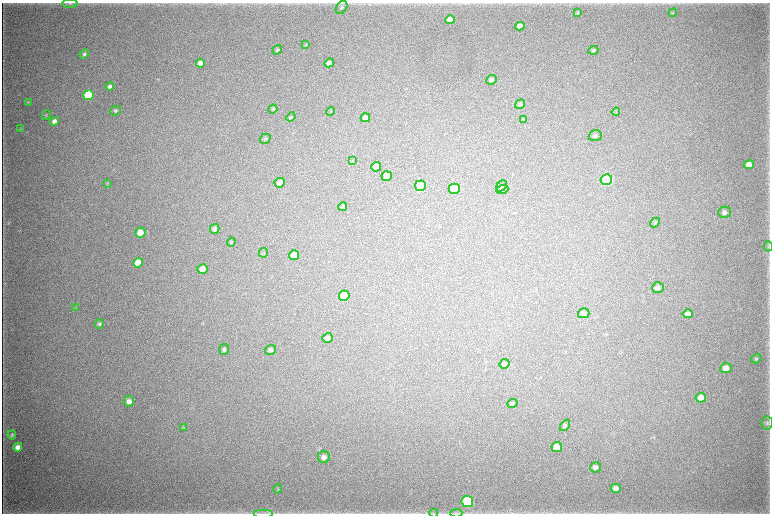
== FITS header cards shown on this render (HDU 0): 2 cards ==
NAXIS1  =                 1536 / length of data axis 1
NAXIS2  =                 1023 / length of data axis 2

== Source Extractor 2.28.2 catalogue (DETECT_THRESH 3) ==
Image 1536 x 1023 px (HDU 0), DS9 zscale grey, zoomed out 1/2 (1 PNG px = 2 x 2 image px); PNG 772 x 516 px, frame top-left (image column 1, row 1022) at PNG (2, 3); each listed source drawn as its Kron ellipse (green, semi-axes under 4 px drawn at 4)
Background 5810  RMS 44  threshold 133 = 3 sigma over >= 5 px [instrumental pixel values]
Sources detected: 84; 4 cannot appear on this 1/2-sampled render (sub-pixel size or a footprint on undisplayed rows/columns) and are neither listed nor drawn; the other 80 listed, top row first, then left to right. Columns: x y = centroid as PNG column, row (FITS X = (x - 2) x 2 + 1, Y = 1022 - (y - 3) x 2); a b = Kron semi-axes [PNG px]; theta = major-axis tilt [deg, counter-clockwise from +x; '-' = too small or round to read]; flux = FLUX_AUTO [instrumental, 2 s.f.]
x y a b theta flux
70 3 7 3 1 1.6e+04
342 7 7 5 55 1.9e+04
577 13 4 3 - 5.9e+03
673 13 4 3 - 7.0e+03
450 20 5 4 - 1.3e+05
520 26 5 4 - 5.0e+04
306 44 4 3 - 6.5e+03
277 50 5 3 - 1.5e+04
593 50 5 4 - 1.2e+04
84 54 5 4 - 1.9e+04
200 63 4 4 - 6.1e+04
329 63 5 4 - 4.5e+04
491 80 5 4 - 2.3e+04
110 86 4 4 - 3.2e+04
89 95 5 5 - 8.9e+05
28 102 4 2 - 5.3e+03
520 104 5 4 - 1.6e+04
273 109 5 4 - 9.7e+03
115 111 5 4 - 1.5e+04
331 111 5 2 - 4.2e+03
616 112 4 1 - 4.5e+03
46 115 5 3 - 6.8e+03
291 117 5 4 - 1.1e+04
365 118 5 4 - 2.9e+04
523 120 4 4 - 8.8e+03
54 121 4 4 - 4.4e+04
20 129 3 2 - 4.2e+03
595 136 6 5 - 2.3e+04
265 139 5 4 - 1.4e+04
352 161 4 2 - 4.3e+03
749 165 5 4 - 7.8e+04
376 167 5 5 - 1.3e+05
387 176 5 5 - 8.4e+04
606 180 6 5 - 1.5e+06
107 183 4 3 - 7.4e+03
280 183 5 4 - 4.8e+04
420 186 5 5 - 1.2e+06
501 186 6 4 48 1.4e+04
454 189 5 5 - 5.3e+05
502 190 6 4 21 1.2e+04
343 206 5 4 - 1.2e+04
724 212 6 5 - 2.5e+04
655 222 5 3 - 9.7e+03
215 229 5 4 - 2.8e+04
140 233 5 5 - 1.0e+05
231 242 4 4 - 8.9e+03
768 246 5 2 - 6.4e+03
264 253 5 2 - 7.3e+03
294 255 5 5 - 9.8e+04
138 263 5 4 - 1.4e+05
202 269 5 5 - 6.6e+04
658 288 6 5 - 3.2e+04
344 296 5 5 - 3.8e+05
76 307 4 3 - 7.1e+03
584 313 6 5 - 3.1e+04
688 314 5 4 - 3.9e+04
99 324 5 4 - 1.6e+04
328 338 5 5 - 4.3e+04
224 349 5 4 - 1.7e+04
270 350 6 5 - 2.4e+04
756 359 5 3 - 8.9e+03
505 364 5 4 - 1.7e+04
726 368 6 5 - 6.0e+04
701 398 5 5 - 7.3e+04
129 401 5 5 - 5.3e+04
512 403 5 4 - 1.4e+04
767 423 6 6 - 1.9e+04
565 425 6 4 53 1.5e+04
183 427 4 2 - 6.8e+03
12 435 5 4 - 1.3e+04
18 447 4 4 - 5.5e+04
557 447 5 5 - 7.5e+04
324 457 6 6 - 3.9e+04
596 467 5 5 - 3.1e+04
616 488 5 4 - 3.8e+04
278 489 4 3 - 8.1e+03
467 501 6 6 - 1.2e+06
263 513 10 1 0 1.5e+04
434 513 4 2 - 7.0e+03
456 513 6 3 2 1.3e+04
At the frame edge (FLAGS 8, measured only in part): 2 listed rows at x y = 434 513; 456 513
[4 sub-pixel or undisplayed-footprint detections neither listed nor drawn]